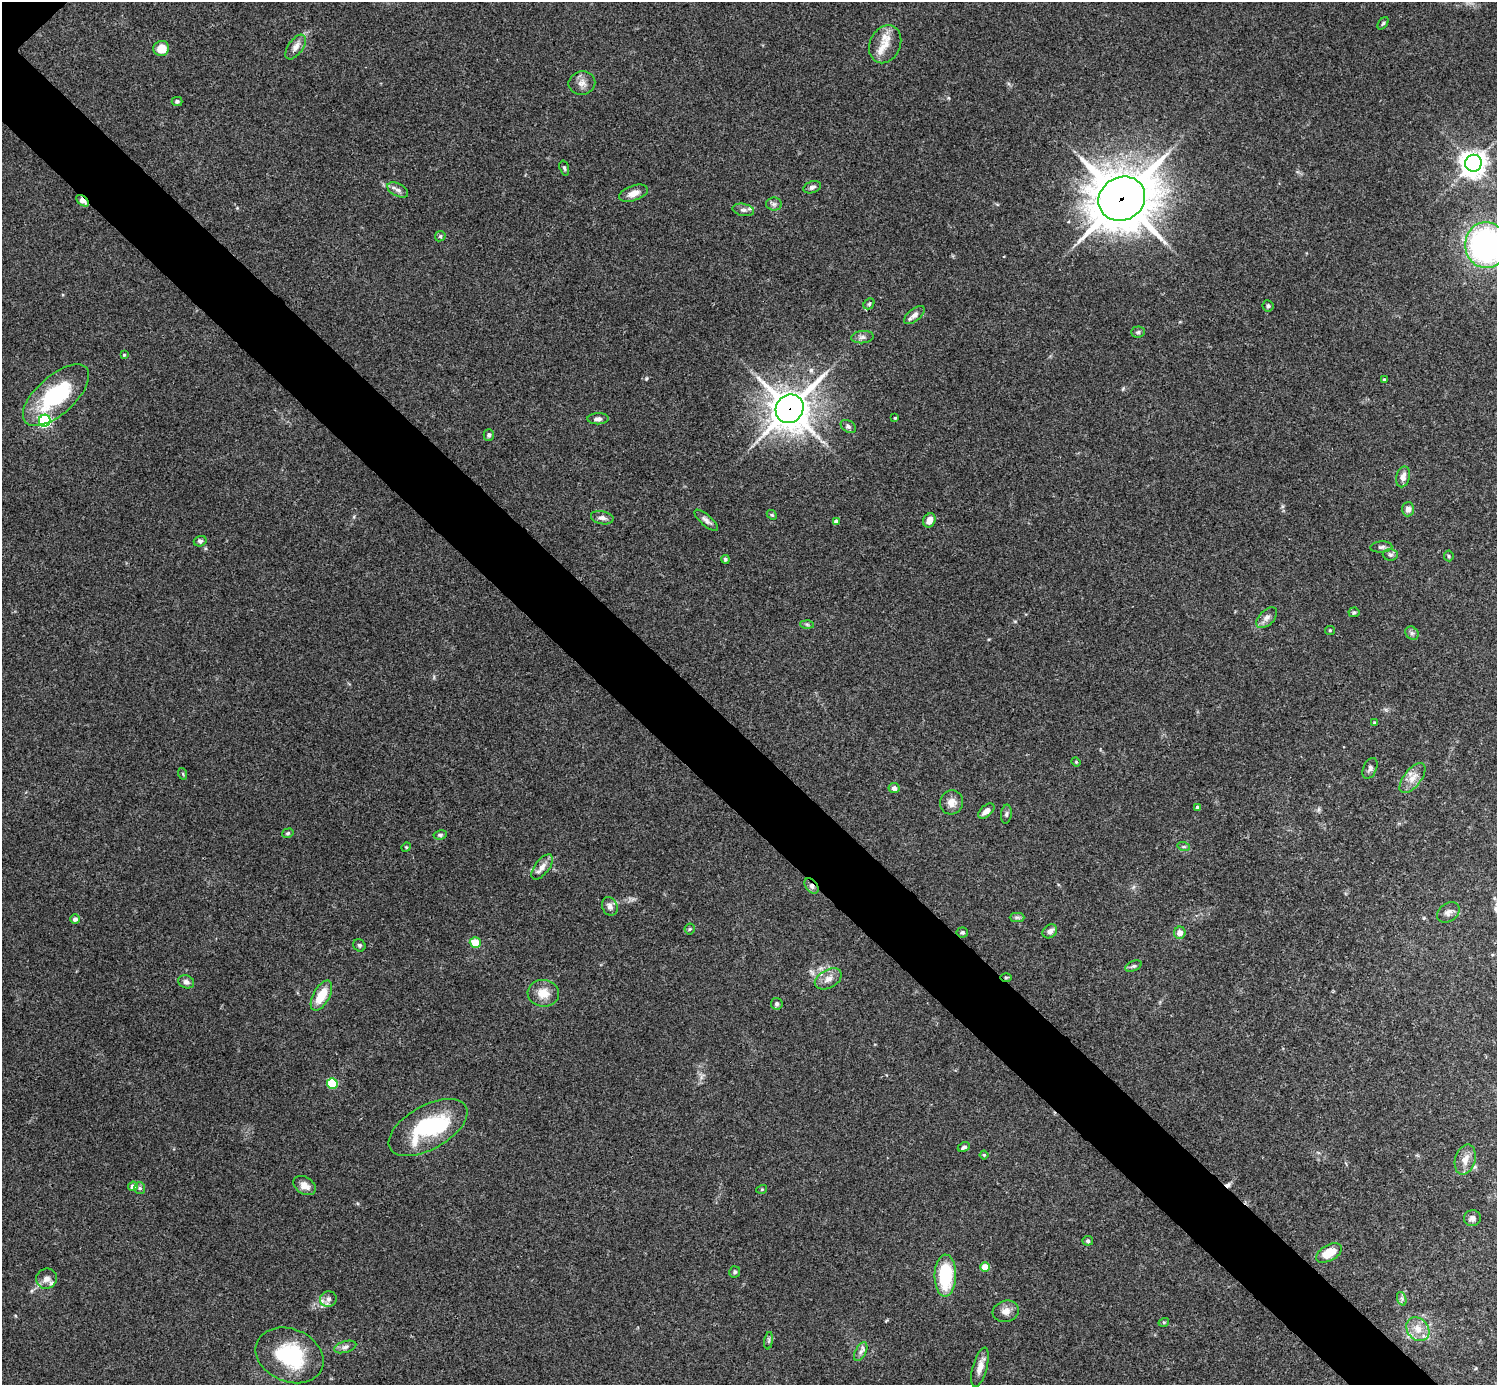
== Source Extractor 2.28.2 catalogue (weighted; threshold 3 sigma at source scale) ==
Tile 6 of 4 x 4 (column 2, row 2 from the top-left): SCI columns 1501-2995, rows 3065-4447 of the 5988 x 5988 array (HDU 1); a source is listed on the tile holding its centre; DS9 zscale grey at full resolution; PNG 1499 x 1387 px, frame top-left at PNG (2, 2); each listed source drawn as its Kron ellipse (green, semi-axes under 4 px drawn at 4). Shown black and unused: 6% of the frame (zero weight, under 3 of 4 exposures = <1% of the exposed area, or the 3 px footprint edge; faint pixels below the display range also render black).
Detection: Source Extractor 2.28.2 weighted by HDU 2 'WHT'; one run over the whole footprint, this tile lists its part. Background 0.118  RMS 0.0062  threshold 0.0281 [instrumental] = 3 sigma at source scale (4.5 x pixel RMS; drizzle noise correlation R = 1.50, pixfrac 1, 0.05/0.05 arcsec/px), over >= 5 px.
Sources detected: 112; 1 inside a brighter object's white glare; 1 cosmic-ray / hot-pixel residue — neither listed nor drawn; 3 inside a brighter listed object's ellipse — not listed separately; the other 107 listed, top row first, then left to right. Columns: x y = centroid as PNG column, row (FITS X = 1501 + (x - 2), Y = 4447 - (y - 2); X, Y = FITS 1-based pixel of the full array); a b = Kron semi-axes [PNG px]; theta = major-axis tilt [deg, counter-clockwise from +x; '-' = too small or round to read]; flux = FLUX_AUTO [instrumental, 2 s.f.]
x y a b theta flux
1383 23 7 4 54 0.95
885 44 20 15 65 11
296 47 14 7 54 3.9
161 48 8 7 - 9.8
582 83 13 11 11 4.6
177 101 5 4 - 1.2
1473 163 8 8 - 570
564 168 8 4 -75 1.2
812 187 9 5 20 2
398 190 11 6 -27 2.5
634 193 15 7 19 5.2
1122 199 24 21 31 2800
82 201 7 4 -41 5
774 204 8 6 0 2
743 210 11 6 -10 2.3
440 236 5 4 - 0.86
1486 245 23 21 -87 170
869 304 6 5 - 1
1268 306 6 5 - 1.4
914 315 12 6 38 3.1
1138 332 7 5 2 1.2
862 337 11 6 6 2.3
124 355 3 3 - 0.61
1385 380 4 3 - 1.7
56 395 41 19 42 52
790 409 15 13 51 1400
895 418 3 2 - 0.59
598 419 10 5 1 2.2
45 421 6 6 - 110
848 426 8 5 -32 1.5
489 435 6 5 - 1.3
1403 477 10 7 76 3.9
1408 509 7 6 - 3.3
772 515 5 4 - 0.8
602 518 11 6 -11 2.7
706 520 15 5 -41 2.6
929 520 7 6 - 4.3
836 522 4 4 - 2.8
200 541 6 5 - 1.3
1381 547 11 5 5 1.6
1390 555 7 6 - 1.5
1449 556 5 5 - 0.97
725 559 4 4 - 1
1354 612 5 5 - 1
1267 618 12 7 45 3.2
807 624 7 4 -2 0.97
1330 630 5 4 - 0.71
1412 633 7 6 - 1.6
1375 723 3 3 - 1.3
1076 762 5 4 - 0.6
1370 768 11 6 66 1.9
183 774 6 3 -72 0.67
1412 778 18 8 51 6.3
894 788 5 5 - 2.5
951 802 12 11 - 5
1197 807 4 3 - 1.5
986 811 9 5 41 3.8
1006 814 9 5 85 1.4
288 833 6 4 16 0.94
440 835 7 4 8 1.1
406 847 5 4 - 0.74
1184 847 6 4 -18 0.96
542 867 15 7 52 4.6
811 886 9 5 -52 2.7
610 906 9 7 -64 3.1
1448 912 12 9 36 3.3
1017 917 7 4 0 1.5
75 919 5 4 - 2.1
690 929 5 5 - 0.86
1050 931 8 6 39 3.2
962 933 6 5 - 1.2
1180 933 6 5 - 4.8
475 943 5 5 - 12
359 945 6 5 - 1.1
1133 966 9 5 21 1.4
1006 977 5 3 - 0.73
828 979 14 9 28 4.9
186 982 8 6 -22 2.4
543 993 16 13 -7 8.7
321 996 16 8 61 14
777 1004 6 5 - 1.4
332 1083 5 5 - 35
428 1127 43 21 29 52
964 1147 6 4 27 1.6
984 1155 4 4 - 0.69
1465 1159 15 10 74 6.3
133 1186 5 4 - 3.5
305 1186 12 8 -30 5.1
140 1188 6 5 - 1.1
762 1189 5 3 - 0.53
1472 1218 8 8 - 2.2
1088 1241 5 5 - 1.4
1329 1253 14 8 30 12
985 1267 5 4 - 14
735 1272 6 5 - 1.2
945 1276 21 10 89 37
47 1279 10 10 - 4
328 1299 8 7 - 2.3
1402 1299 7 4 -72 1.4
1006 1311 13 10 16 4.5
1164 1322 5 3 - 0.62
1418 1329 13 10 -49 6.6
769 1341 9 4 82 1.2
345 1347 11 5 17 2.2
861 1352 10 5 61 2.3
290 1355 35 26 -23 45
980 1367 20 7 75 5.4
Overlapping masked pixels (flux is a lower limit): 5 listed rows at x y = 1122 199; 82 201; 790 409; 811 886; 1006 977
Isophote crosses this tile's border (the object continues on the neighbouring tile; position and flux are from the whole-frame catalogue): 1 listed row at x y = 1486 245